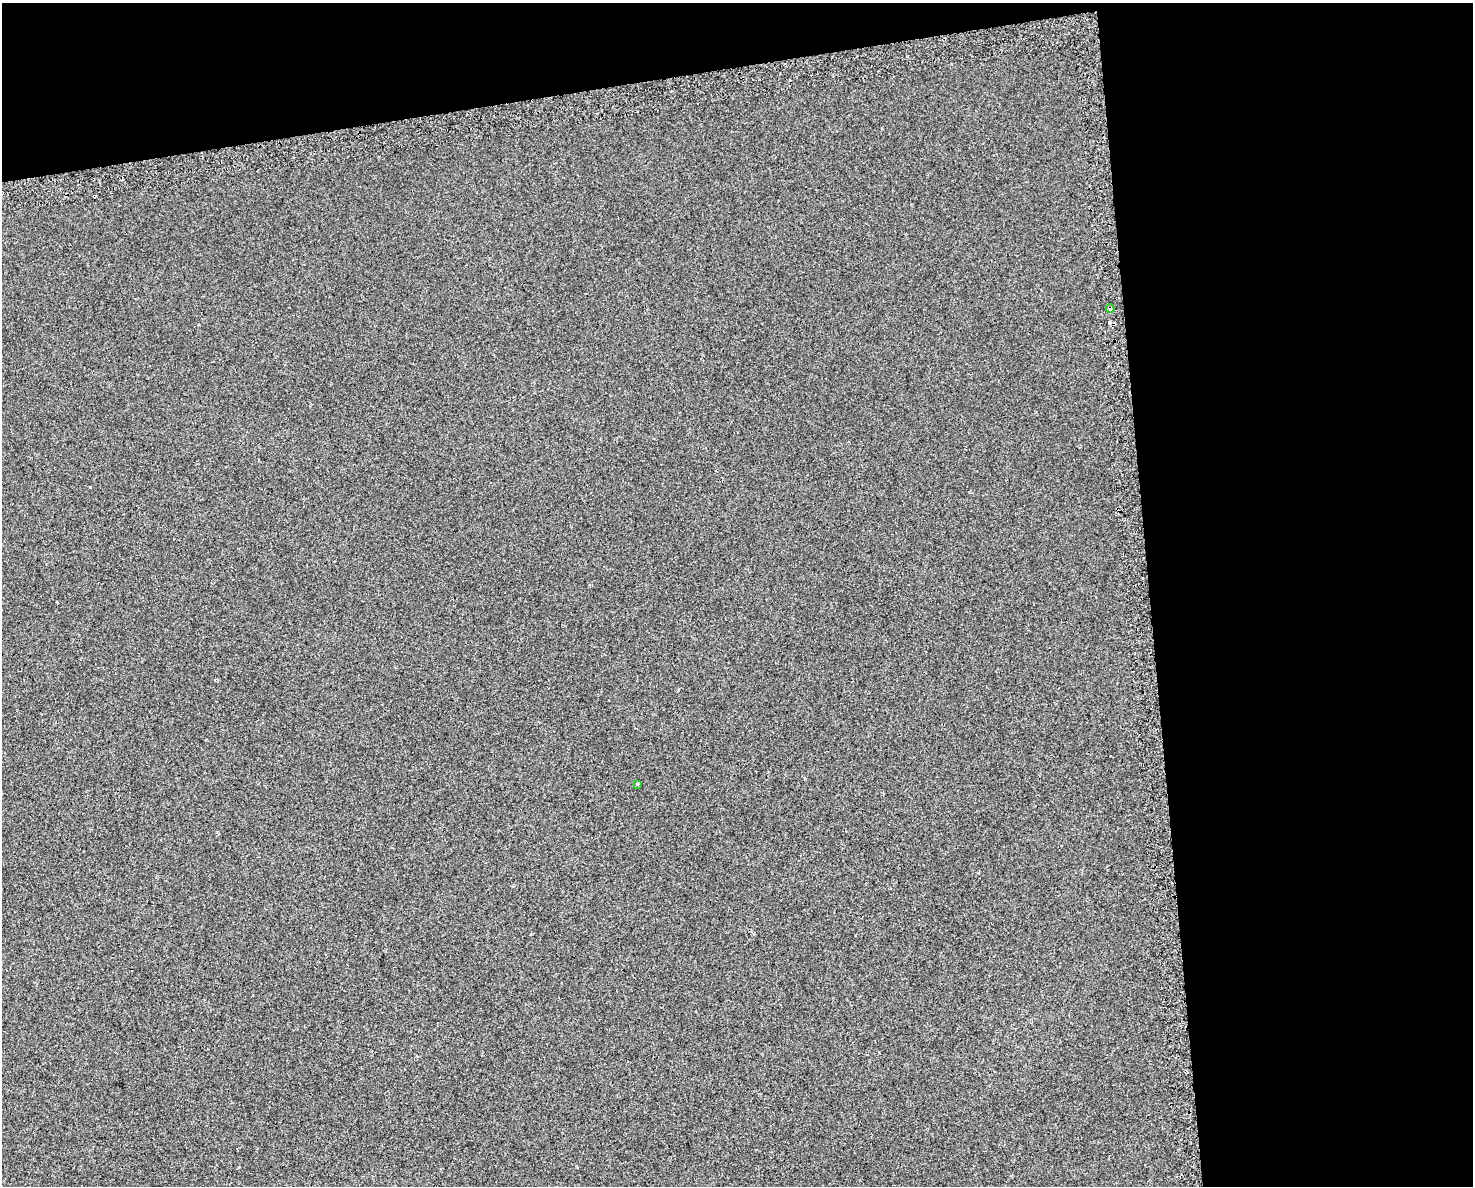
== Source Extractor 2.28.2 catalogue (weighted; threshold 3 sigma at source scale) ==
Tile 3 of 3 x 4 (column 3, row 1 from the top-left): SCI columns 3036-4506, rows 3589-4772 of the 4556 x 4811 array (HDU 1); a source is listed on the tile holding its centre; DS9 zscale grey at full resolution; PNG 1475 x 1188 px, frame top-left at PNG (2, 3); each listed source drawn as its Kron ellipse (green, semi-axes under 4 px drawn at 4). Shown black and unused: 28% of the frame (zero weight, under 2 of 3 exposures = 3% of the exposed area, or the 3 px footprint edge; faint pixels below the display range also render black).
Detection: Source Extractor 2.28.2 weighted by HDU 2 'WHT'; one run over the whole footprint, this tile lists its part. Background 0.00878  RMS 0.0068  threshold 0.0306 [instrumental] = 3 sigma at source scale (4.5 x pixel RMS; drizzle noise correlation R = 1.50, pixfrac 1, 0.0396/0.0396 arcsec/px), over >= 5 px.
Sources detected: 4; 2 cosmic-ray / hot-pixel residue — neither listed nor drawn; the other 2 listed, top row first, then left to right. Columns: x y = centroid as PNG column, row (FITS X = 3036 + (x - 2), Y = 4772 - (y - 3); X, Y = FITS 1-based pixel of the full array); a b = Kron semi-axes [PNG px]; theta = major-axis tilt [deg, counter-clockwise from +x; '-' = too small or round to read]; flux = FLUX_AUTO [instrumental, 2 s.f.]
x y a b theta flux
1110 309 4 3 - 11
638 784 4 3 - 0.84
Overlapping masked pixels (flux is a lower limit): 1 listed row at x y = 1110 309